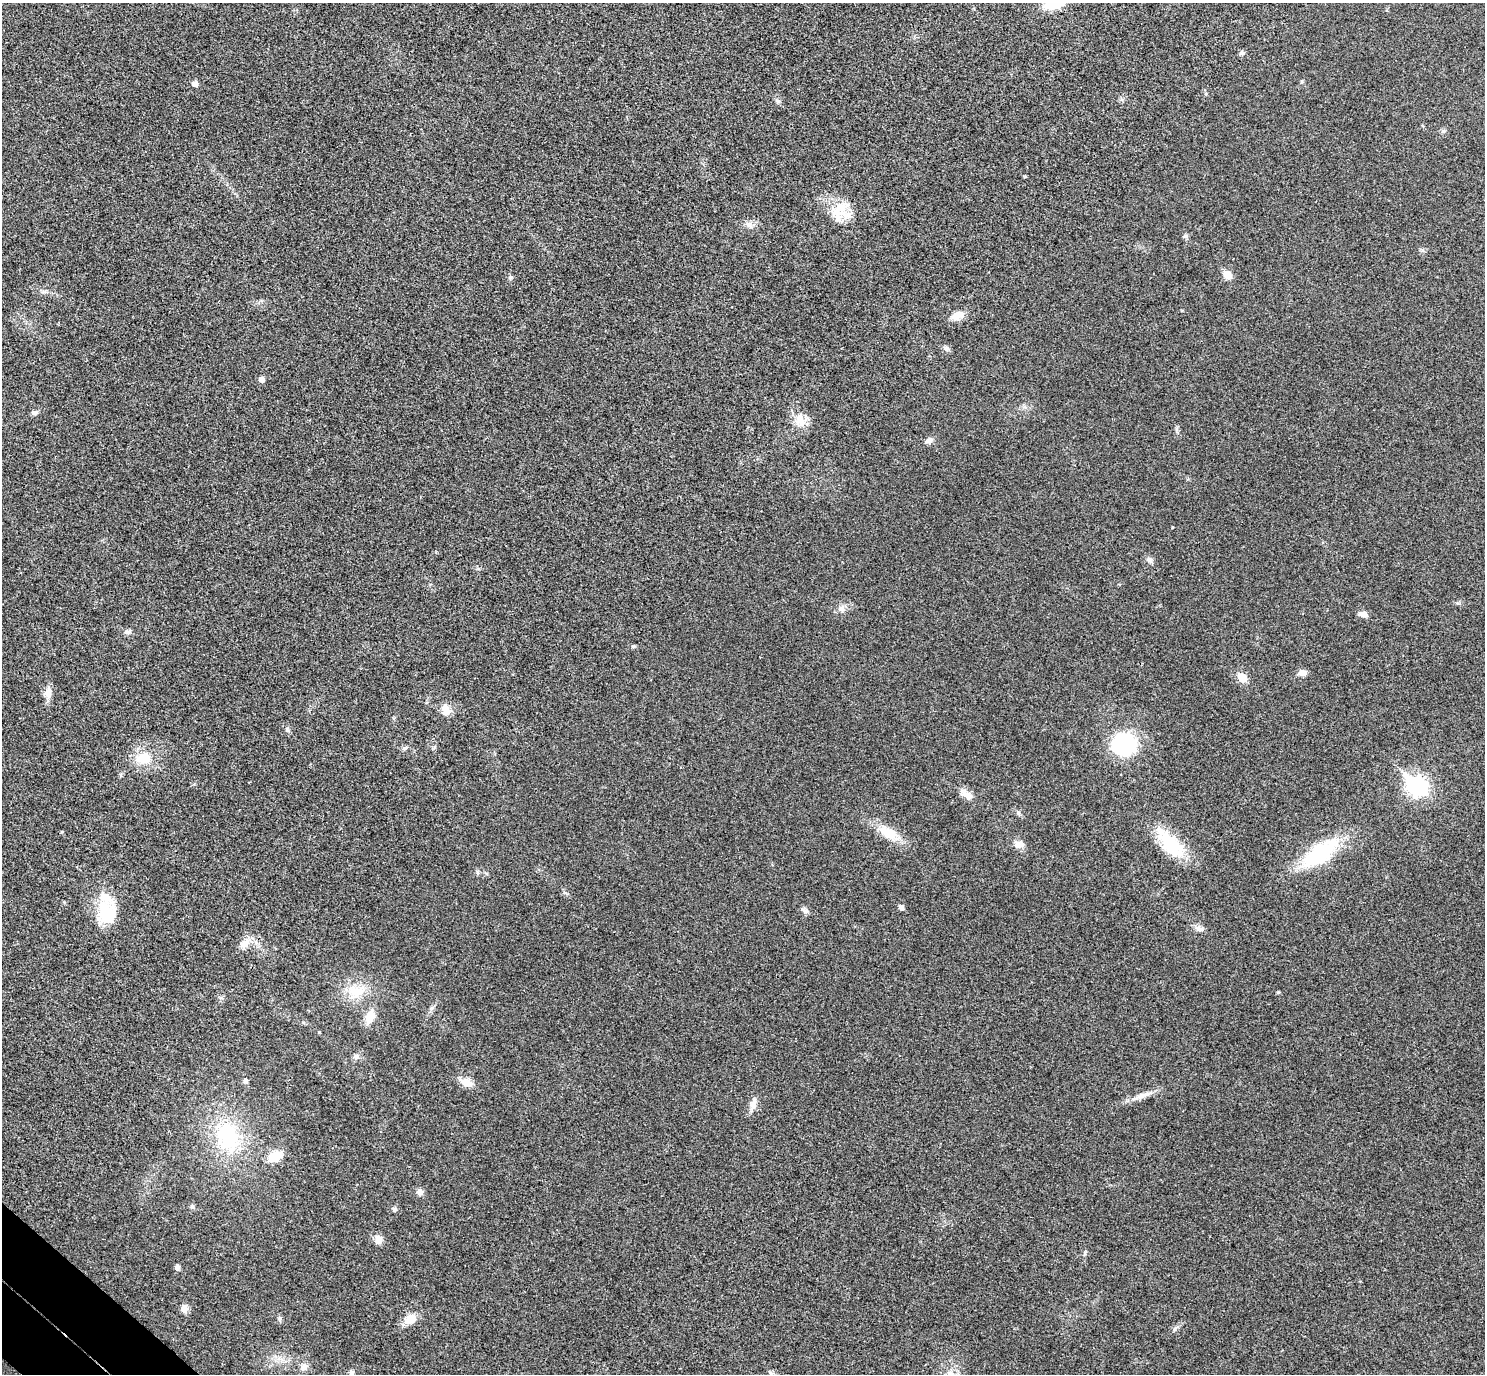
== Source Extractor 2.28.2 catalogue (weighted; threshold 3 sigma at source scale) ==
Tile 7 of 4 x 4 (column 3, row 2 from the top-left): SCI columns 3012-4494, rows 2943-4314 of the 6023 x 6026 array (HDU 1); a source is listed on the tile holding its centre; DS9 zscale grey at full resolution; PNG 1487 x 1376 px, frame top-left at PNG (2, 3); no overlay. Shown black and unused: <1% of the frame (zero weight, under 3 of 4 exposures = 6% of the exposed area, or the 3 px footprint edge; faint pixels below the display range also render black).
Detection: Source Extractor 2.28.2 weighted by HDU 2 'WHT'; one run over the whole footprint, this tile lists its part. Background 0.0272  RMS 0.0062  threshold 0.0281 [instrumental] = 3 sigma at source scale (4.5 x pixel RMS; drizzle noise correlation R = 1.50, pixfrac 1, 0.05/0.05 arcsec/px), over >= 5 px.
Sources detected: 67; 1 inside a brighter object's white glare — not listed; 3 inside a brighter listed object's ellipse — not listed separately; the other 63 listed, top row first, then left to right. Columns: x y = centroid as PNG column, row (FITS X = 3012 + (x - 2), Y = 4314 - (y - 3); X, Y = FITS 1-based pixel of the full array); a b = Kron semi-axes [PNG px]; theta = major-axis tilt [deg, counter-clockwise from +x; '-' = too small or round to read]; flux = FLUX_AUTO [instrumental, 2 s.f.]
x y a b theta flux
1054 4 32 15 15 15
1242 53 7 6 - 1.5
195 83 5 5 - 3.2
777 101 9 4 -31 1.2
837 213 29 12 -4 12
749 225 10 7 -35 2.8
1185 236 6 6 - 1.2
1228 275 10 8 -39 5.2
511 277 7 4 89 0.96
957 316 18 9 25 6.2
946 348 8 7 - 2.1
261 379 5 5 - 3.7
35 412 9 6 10 1.8
800 420 19 13 -77 9
929 440 9 7 20 2.5
1149 560 9 7 -54 2.2
841 609 10 7 39 2.9
1363 614 11 6 -6 3.3
128 632 10 6 18 1.8
633 646 7 4 8 0.9
1302 673 9 7 3 3.5
1242 678 6 5 - 19
48 692 16 9 88 5
445 708 13 12 - 4.9
287 729 6 4 72 0.89
1123 743 24 20 -6 57
404 748 8 5 26 1.3
143 758 18 13 5 14
1416 786 9 7 -41 260
967 795 20 8 -31 5.2
1018 813 7 5 -45 1.2
889 833 29 14 -24 13
1018 844 14 10 -12 4.5
1170 844 46 18 -48 29
1320 853 43 19 36 49
477 873 6 4 -89 0.97
901 907 5 5 - 2.5
103 909 26 16 79 18
805 910 11 5 -24 1.7
1199 929 13 7 -17 2.9
245 943 17 9 38 6.3
356 992 23 18 -3 15
1278 992 4 3 - 0.75
432 1008 7 4 71 1.3
370 1017 15 9 70 9.6
356 1057 8 8 - 2.2
245 1081 6 6 - 1.3
466 1082 16 10 -17 5.6
1142 1095 37 6 20 6.7
753 1104 16 8 72 4.4
227 1136 38 31 -76 49
275 1156 15 10 33 12
420 1192 8 7 - 2.5
192 1207 6 5 - 1.2
394 1209 6 6 - 1.2
378 1240 10 8 -76 4.8
1085 1253 8 3 71 0.94
177 1267 6 6 - 1.9
184 1309 10 9 - 3.3
279 1319 8 4 -82 1.2
410 1319 14 10 32 8.1
304 1367 9 8 - 3.4
352 1372 7 6 - 1.8
Isophote crosses this tile's border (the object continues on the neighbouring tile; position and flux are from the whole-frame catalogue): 1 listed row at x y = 1054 4
Unlisted compact peaks at least as high as the median listed source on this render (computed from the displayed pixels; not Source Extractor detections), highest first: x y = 1443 131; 1175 1329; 319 1032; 1172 527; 1025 176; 1458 603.